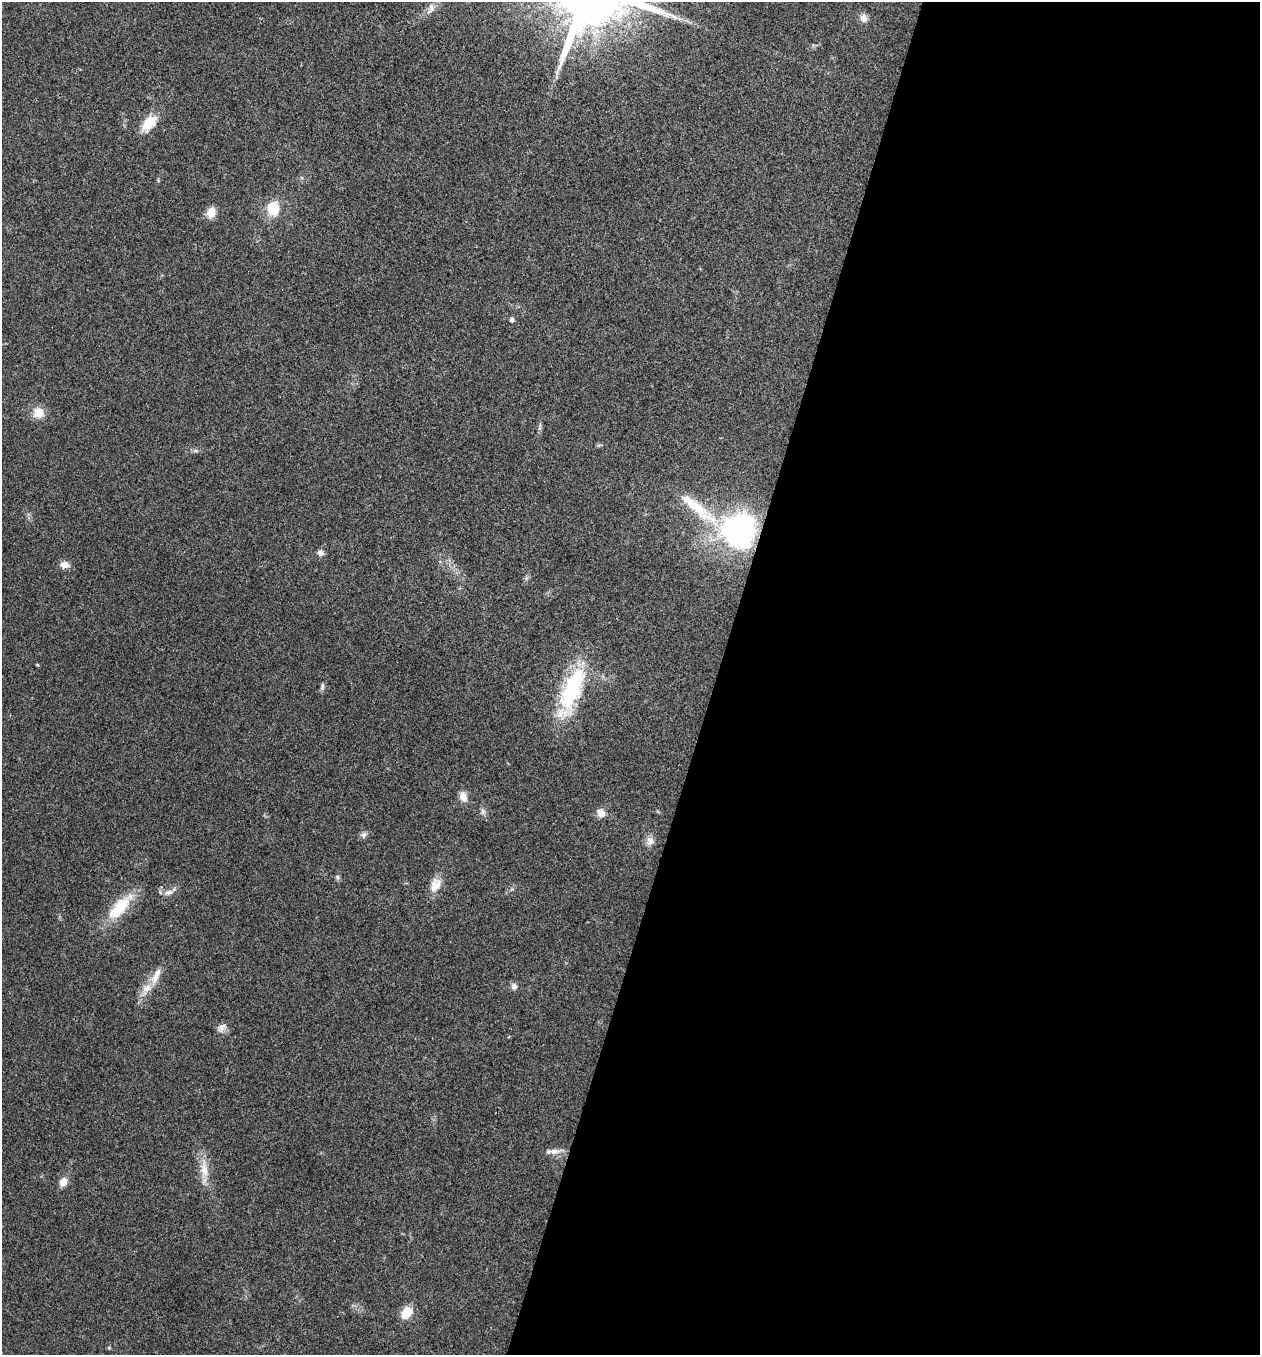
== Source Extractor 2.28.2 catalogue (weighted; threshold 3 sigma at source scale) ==
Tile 12 of 4 x 4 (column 4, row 3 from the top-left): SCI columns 3910-5167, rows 1359-2711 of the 5434 x 5419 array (HDU 1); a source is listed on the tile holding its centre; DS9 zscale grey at full resolution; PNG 1262 x 1357 px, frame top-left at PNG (2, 2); no overlay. Shown black and unused: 43% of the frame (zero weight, under 3 of 4 exposures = <1% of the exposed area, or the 3 px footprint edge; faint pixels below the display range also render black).
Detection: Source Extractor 2.28.2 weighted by HDU 2 'WHT'; one run over the whole footprint, this tile lists its part. Background 0.0237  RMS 0.0041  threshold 0.0183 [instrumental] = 3 sigma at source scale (4.5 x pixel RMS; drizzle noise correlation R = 1.50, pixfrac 1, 0.05/0.05 arcsec/px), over >= 5 px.
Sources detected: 32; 1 inside a brighter object's white glare — not listed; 1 inside a brighter listed object's ellipse — not listed separately; the other 30 listed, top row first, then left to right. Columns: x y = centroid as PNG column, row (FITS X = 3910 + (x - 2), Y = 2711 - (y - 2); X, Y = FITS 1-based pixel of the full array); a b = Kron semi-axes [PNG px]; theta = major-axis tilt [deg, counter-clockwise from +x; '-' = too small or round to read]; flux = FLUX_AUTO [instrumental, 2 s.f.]
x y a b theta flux
431 8 17 8 63 2.8
864 18 12 9 -70 2.1
680 19 7 4 -18 0.99
149 123 25 13 49 7.8
273 209 15 13 -85 10
211 212 13 10 77 3.7
512 319 5 4 - 1.3
38 412 14 14 - 5.1
696 507 69 13 -40 17
737 530 27 22 33 87
320 553 7 6 - 1.9
65 565 12 8 -10 2.7
322 687 10 5 83 0.96
571 691 58 19 68 40
463 797 12 9 -71 3.2
483 811 8 6 -89 1.2
601 813 11 9 -58 3
364 835 9 7 64 1.3
650 841 11 10 - 2.5
338 877 8 5 -84 0.82
435 885 19 13 70 5.1
168 892 14 6 18 2
119 908 38 16 48 14
156 976 27 9 66 5.1
514 986 8 8 - 1.5
222 1028 14 8 44 2.2
554 1151 17 7 3 2.8
204 1170 22 11 -84 6.2
63 1182 11 8 57 3.3
406 1313 15 11 54 6.1